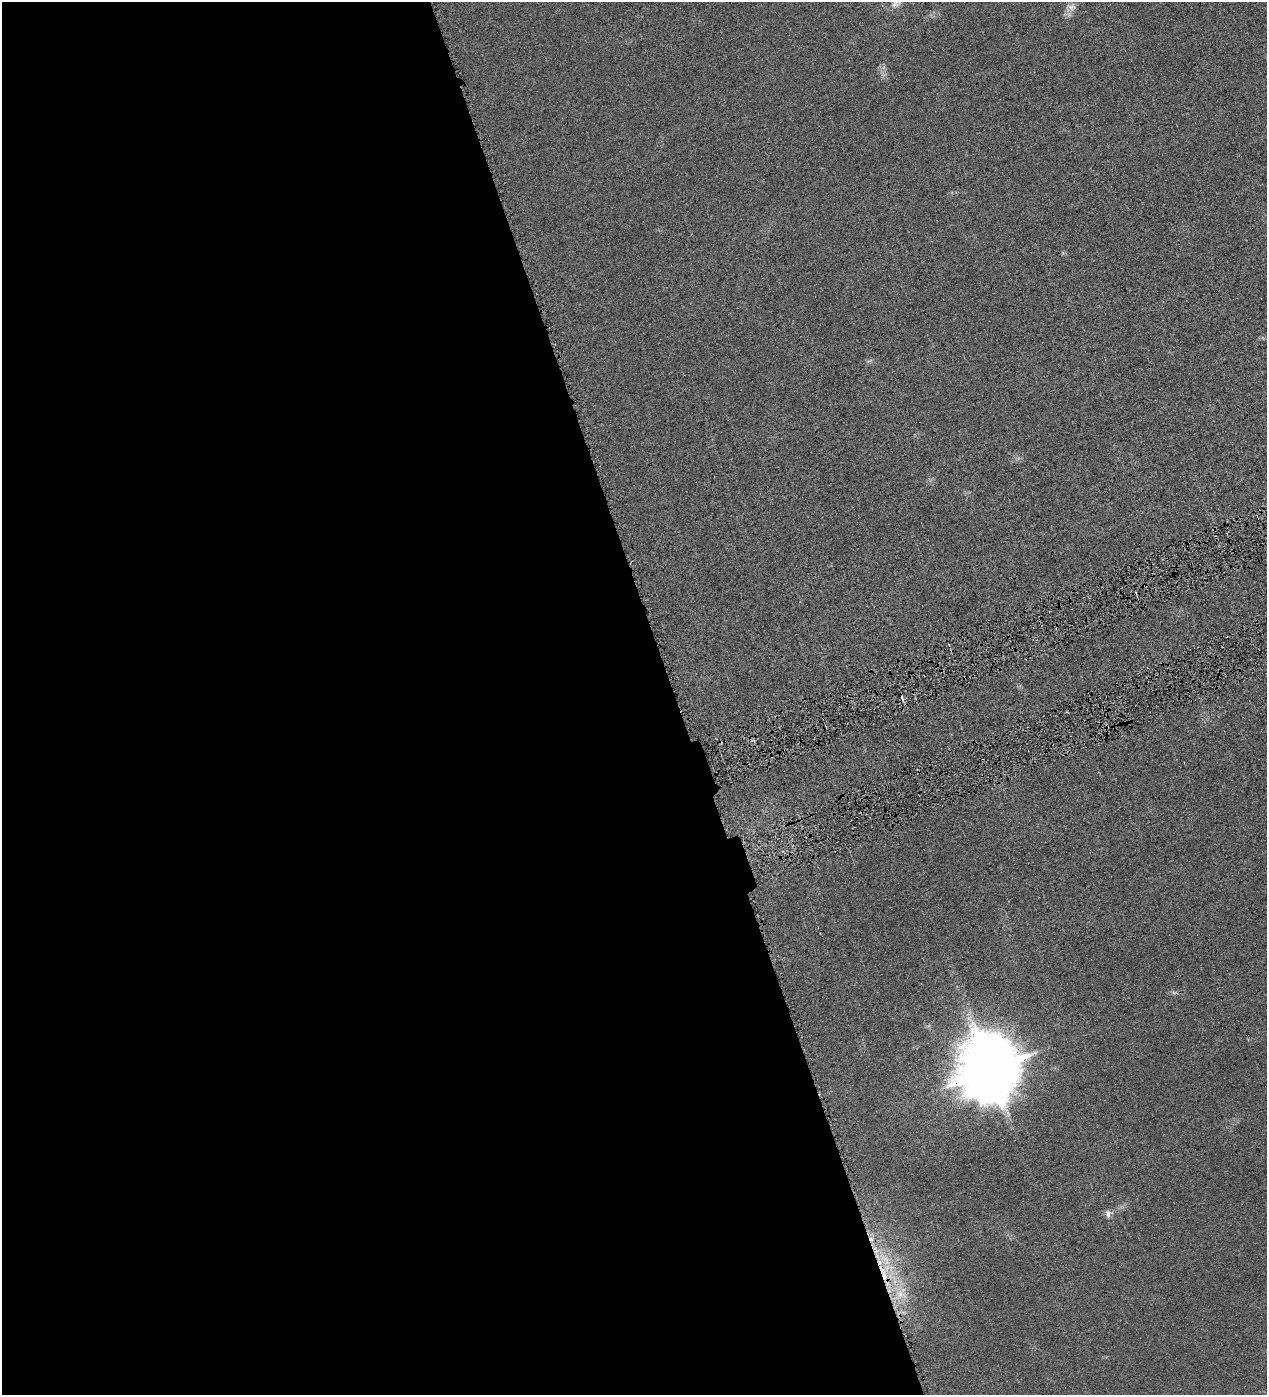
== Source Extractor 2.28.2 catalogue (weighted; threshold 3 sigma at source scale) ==
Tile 9 of 4 x 4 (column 1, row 3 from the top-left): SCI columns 162-1426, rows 1396-2788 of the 5513 x 5577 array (HDU 1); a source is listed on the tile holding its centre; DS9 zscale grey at full resolution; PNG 1269 x 1397 px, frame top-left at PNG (2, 2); no overlay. Shown black and unused: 54% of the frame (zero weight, under 4 of 8 exposures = <1% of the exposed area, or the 3 px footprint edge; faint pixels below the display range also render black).
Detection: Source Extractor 2.28.2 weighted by HDU 2 'WHT'; one run over the whole footprint, this tile lists its part. Background 0.0133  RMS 0.0042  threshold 0.0173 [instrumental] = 3 sigma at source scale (4.09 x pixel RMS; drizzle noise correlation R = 1.36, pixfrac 0.8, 0.05/0.05 arcsec/px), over >= 5 px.
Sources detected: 12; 1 too faint to see at this stretch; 2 cosmic-ray / hot-pixel residue — not listed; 1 inside a brighter listed object's ellipse — not listed separately; the other 8 listed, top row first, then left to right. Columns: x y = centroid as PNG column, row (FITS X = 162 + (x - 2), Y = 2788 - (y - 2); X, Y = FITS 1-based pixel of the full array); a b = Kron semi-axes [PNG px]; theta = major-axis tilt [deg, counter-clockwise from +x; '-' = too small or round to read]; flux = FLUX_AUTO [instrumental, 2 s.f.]
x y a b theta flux
1071 7 17 11 24 3.1
949 645 3 2 - 0.31
1174 992 10 4 0 0.91
989 1070 37 33 89 850
1108 1214 11 8 83 2
889 1267 21 10 -4 6.8
885 1276 25 6 -70 7.9
901 1293 26 19 -83 14
Overlapping masked pixels (flux is a lower limit): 3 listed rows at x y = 989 1070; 885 1276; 901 1293